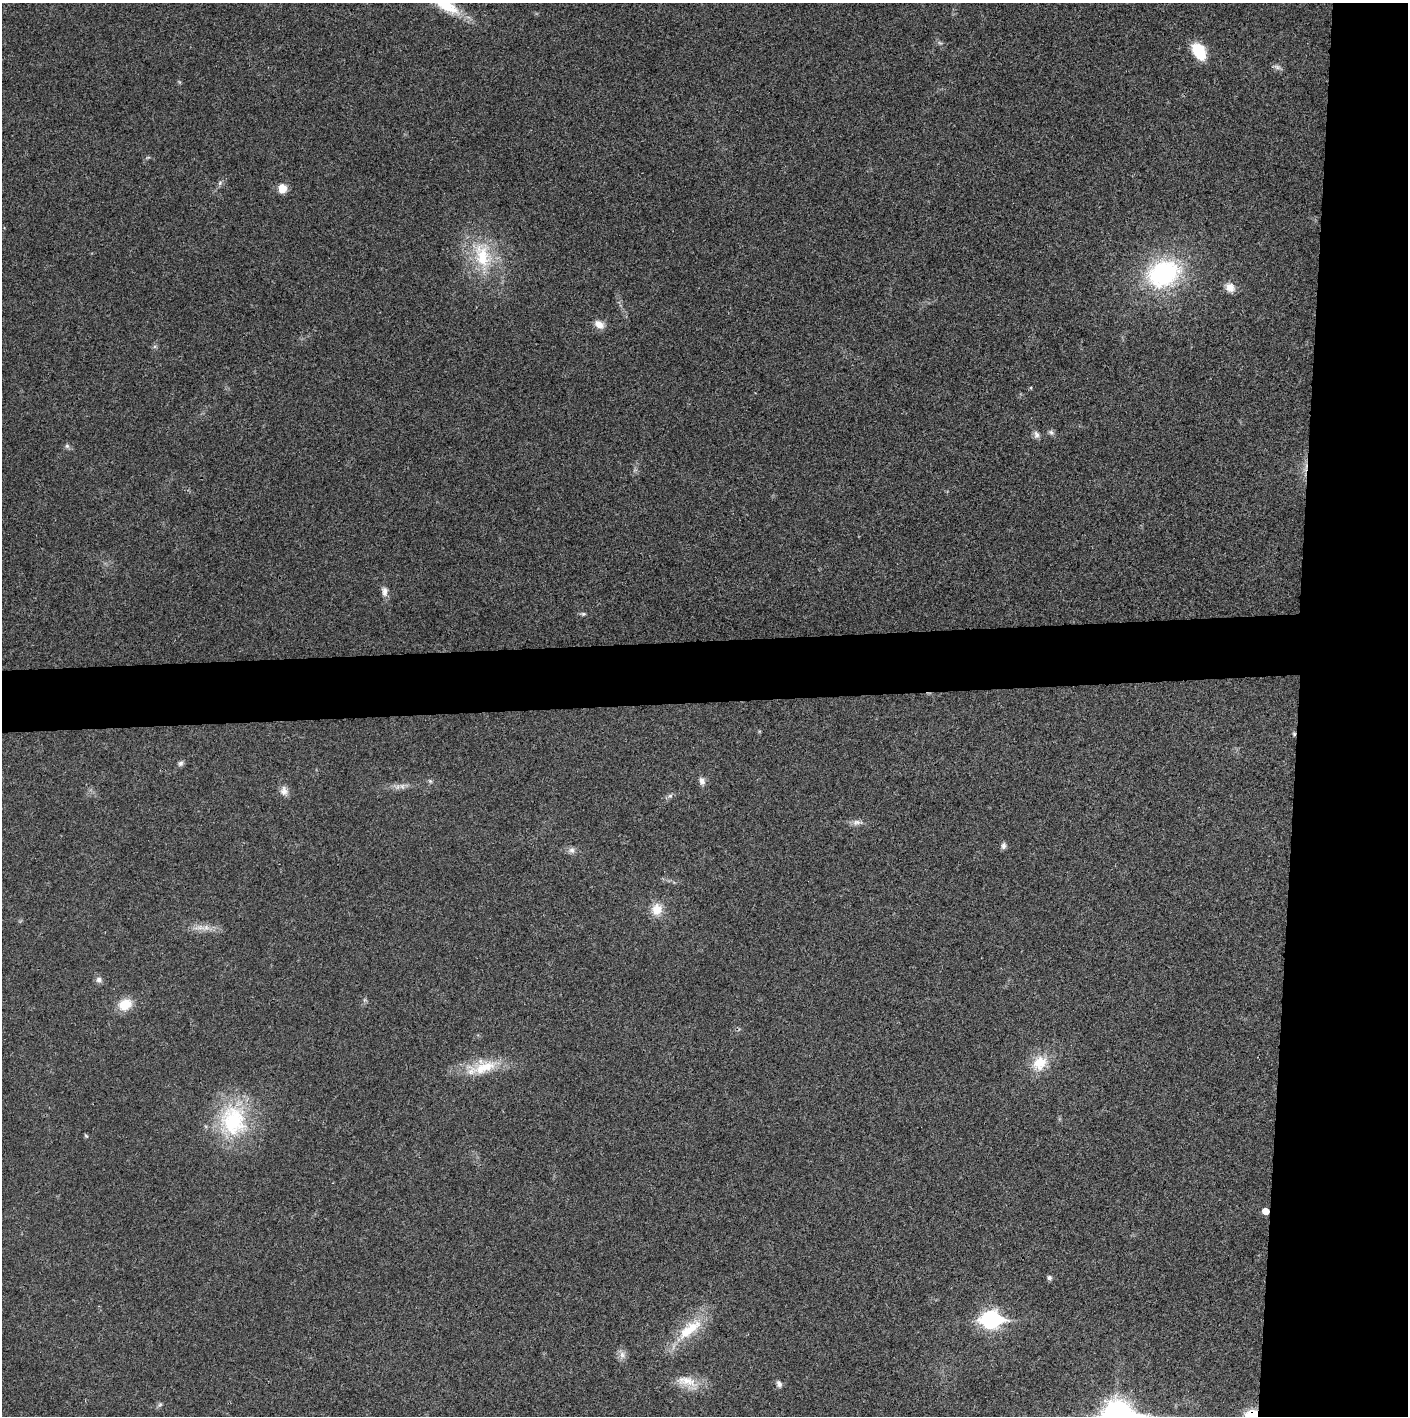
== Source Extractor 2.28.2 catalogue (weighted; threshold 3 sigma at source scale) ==
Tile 6 of 3 x 3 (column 3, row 2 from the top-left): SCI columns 2815-4220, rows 1416-2829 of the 4221 x 4243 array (HDU 1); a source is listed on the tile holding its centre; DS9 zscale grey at full resolution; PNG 1410 x 1418 px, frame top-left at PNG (2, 3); no overlay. Shown black and unused: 12% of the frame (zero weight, under 3 of 4 exposures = <1% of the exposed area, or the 3 px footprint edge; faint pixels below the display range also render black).
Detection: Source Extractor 2.28.2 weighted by HDU 2 'WHT'; one run over the whole footprint, this tile lists its part. Background 0.0195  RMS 0.0041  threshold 0.0185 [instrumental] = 3 sigma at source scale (4.5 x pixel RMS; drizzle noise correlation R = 1.50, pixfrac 1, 0.05/0.05 arcsec/px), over >= 5 px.
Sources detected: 43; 1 cosmic-ray / hot-pixel residue — not listed; the other 42 listed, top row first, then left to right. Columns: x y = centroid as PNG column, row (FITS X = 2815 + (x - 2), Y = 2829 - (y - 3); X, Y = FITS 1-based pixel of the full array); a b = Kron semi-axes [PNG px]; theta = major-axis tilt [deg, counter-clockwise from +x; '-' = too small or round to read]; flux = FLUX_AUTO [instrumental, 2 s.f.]
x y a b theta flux
446 6 44 13 -28 14
1199 51 19 12 -59 12
1277 67 10 6 -20 1.4
148 157 6 3 19 0.53
220 183 7 5 47 1
282 189 10 8 89 4.6
483 255 41 25 -76 25
1163 274 38 29 23 55
1230 287 12 10 -42 3.7
599 324 12 8 -36 3.8
1051 432 9 6 -37 1.1
1036 435 11 7 -78 1.5
67 446 6 6 - 0.94
385 591 13 7 -87 2.3
583 614 6 5 - 0.71
1294 734 5 4 - 0.54
180 763 7 6 - 1.1
430 781 7 4 -45 0.66
702 781 10 7 -74 2
402 786 7 7 - 1.4
284 791 13 9 -89 2.5
670 796 7 6 - 1
857 822 15 7 3 2.2
1003 846 9 6 84 1.2
572 850 9 8 - 1.6
657 909 15 13 78 6.1
200 927 21 6 6 3.8
99 980 8 8 - 1.6
125 1004 13 10 28 9.6
1039 1063 23 18 46 10
484 1067 39 19 14 15
233 1121 44 37 84 38
86 1136 6 4 -45 0.51
1265 1211 5 5 - 4.5
1049 1278 7 5 -60 1
991 1319 9 7 0 150
690 1329 45 16 40 16
622 1355 11 8 -72 2.2
687 1381 33 14 -12 8.3
779 1384 9 7 -69 1.3
160 1404 7 5 52 0.81
1117 1415 12 10 1 510
Overlapping masked pixels (flux is a lower limit): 2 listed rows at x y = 1294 734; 1265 1211
Isophote crosses this tile's border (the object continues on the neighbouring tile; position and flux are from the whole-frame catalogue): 2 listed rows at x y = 446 6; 1117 1415